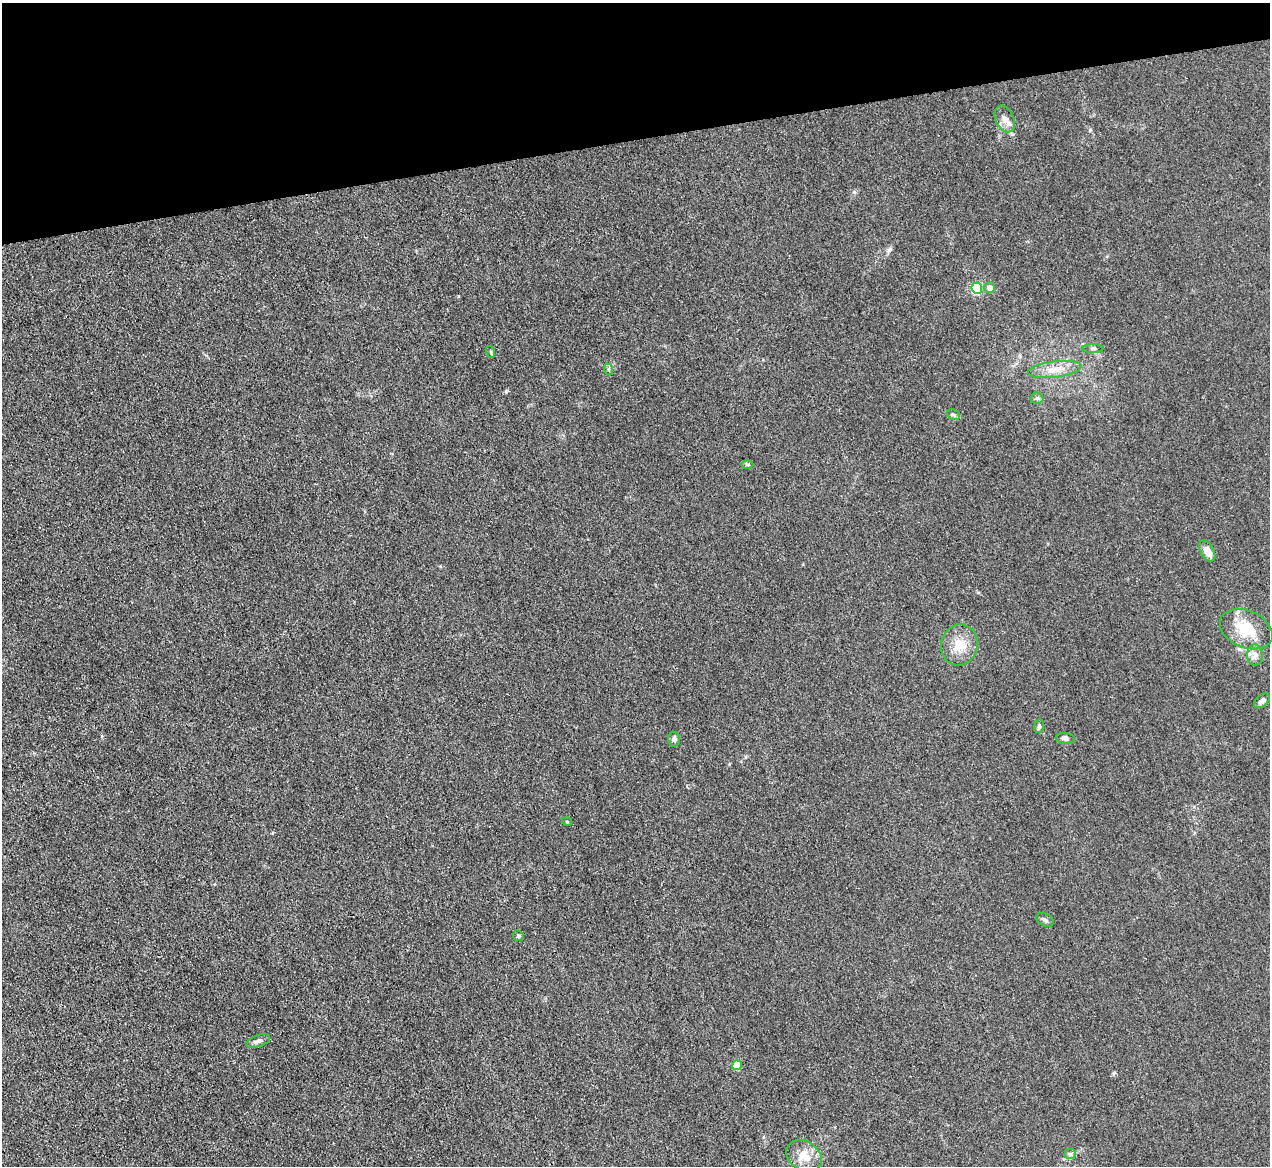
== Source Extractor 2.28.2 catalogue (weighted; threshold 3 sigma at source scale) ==
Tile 3 of 4 x 4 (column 3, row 1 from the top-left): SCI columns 2539-3806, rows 3635-4798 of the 5075 x 5060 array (HDU 1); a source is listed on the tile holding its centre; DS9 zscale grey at full resolution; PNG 1272 x 1168 px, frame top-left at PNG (2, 3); each listed source drawn as its Kron ellipse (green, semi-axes under 4 px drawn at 4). Shown black and unused: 12% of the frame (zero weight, under 3 of 4 exposures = <1% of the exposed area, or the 3 px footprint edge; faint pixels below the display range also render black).
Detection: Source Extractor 2.28.2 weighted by HDU 2 'WHT'; one run over the whole footprint, this tile lists its part. Background 0.0195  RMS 0.0047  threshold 0.021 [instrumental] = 3 sigma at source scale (4.5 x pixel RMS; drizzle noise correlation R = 1.50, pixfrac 1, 0.05/0.05 arcsec/px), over >= 5 px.
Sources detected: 25; all 25 listed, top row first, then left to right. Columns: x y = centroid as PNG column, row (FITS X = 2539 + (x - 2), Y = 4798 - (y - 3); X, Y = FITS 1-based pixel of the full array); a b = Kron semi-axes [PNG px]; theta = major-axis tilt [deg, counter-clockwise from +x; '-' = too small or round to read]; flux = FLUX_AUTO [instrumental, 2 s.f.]
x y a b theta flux
1005 119 14 9 -65 3.5
990 287 5 5 - 3.7
977 288 6 5 - 38
1093 348 10 4 0 0.93
491 352 6 3 -73 0.49
608 369 6 4 -71 0.75
1055 369 27 8 7 6.4
1037 398 6 5 - 0.92
953 415 7 5 -30 0.83
747 464 6 4 -1 0.62
1207 551 11 6 -60 4.1
1246 629 28 18 -23 15
959 645 21 18 77 9.1
1255 655 10 8 90 2.4
1262 701 9 5 40 2
1039 726 7 5 81 1.2
1065 738 10 5 -7 1.3
674 739 7 6 - 1.2
567 822 5 3 - 0.36
1045 920 9 6 -31 1.2
518 936 5 5 - 0.94
258 1041 12 6 19 1.8
737 1065 5 4 - 14
1070 1154 6 5 - 0.99
804 1156 19 14 -33 7.4
Unlisted compact peaks at least as high as the median listed source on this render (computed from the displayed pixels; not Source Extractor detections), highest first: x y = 506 391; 854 192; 1090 130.